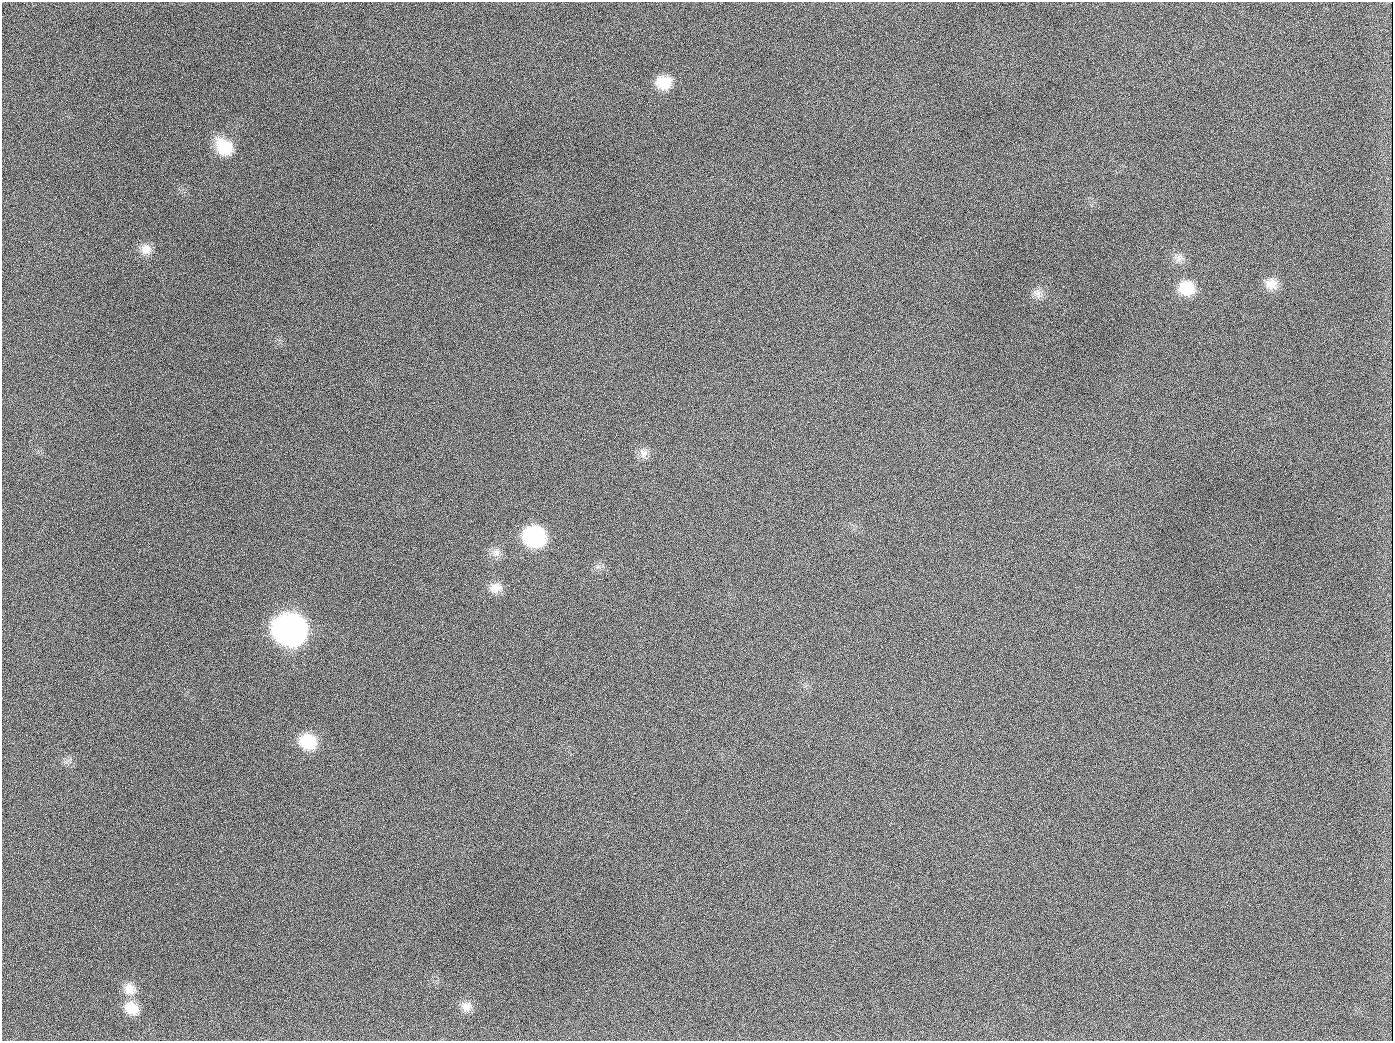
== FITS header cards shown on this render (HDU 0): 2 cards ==
NAXIS1  =                 1391
NAXIS2  =                 1039

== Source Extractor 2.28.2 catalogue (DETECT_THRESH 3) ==
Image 1391 x 1039 px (HDU 0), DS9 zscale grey, 1 PNG px = 1 image px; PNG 1395 x 1043 px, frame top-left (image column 1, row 1039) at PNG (2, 2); no overlay
Background 1710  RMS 74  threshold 223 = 3 sigma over >= 5 px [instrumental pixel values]
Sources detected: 19; all 19 listed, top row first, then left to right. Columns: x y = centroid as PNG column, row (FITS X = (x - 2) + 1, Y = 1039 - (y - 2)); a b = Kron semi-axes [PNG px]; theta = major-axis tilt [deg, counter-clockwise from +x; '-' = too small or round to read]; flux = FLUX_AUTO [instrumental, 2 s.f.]
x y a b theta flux
664 82 18 15 -2 1.1e+05
189 126 2 2 - 8.4e+03
224 147 21 16 -46 1.7e+05
146 249 14 14 - 5.2e+04
1179 258 12 7 85 2.7e+04
1271 284 16 14 -13 6.2e+04
1186 288 18 16 -19 1.3e+05
1037 293 14 11 -50 3.8e+04
654 407 3 2 - 4.4e+03
643 453 14 12 -51 3.8e+04
535 537 18 16 -15 5.5e+05
496 553 13 10 61 3.8e+04
495 588 16 13 4 5.6e+04
290 630 20 18 -21 3.8e+06
308 741 18 16 -20 1.8e+05
129 989 16 14 -30 6.3e+04
466 1006 14 13 - 4.6e+04
132 1008 18 15 -32 8.7e+04
944 1026 2 2 - 6.9e+03